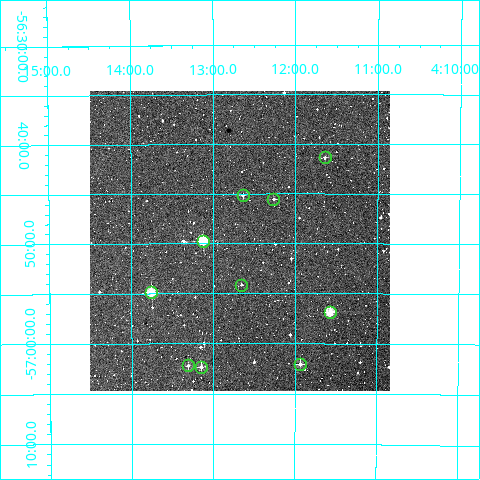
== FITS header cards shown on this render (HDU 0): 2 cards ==
NAXIS1  =                  300
NAXIS2  =                  300

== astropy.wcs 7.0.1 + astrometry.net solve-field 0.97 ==
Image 300 x 300 px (HDU 0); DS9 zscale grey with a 90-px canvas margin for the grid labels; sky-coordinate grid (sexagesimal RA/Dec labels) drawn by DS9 from the SOLVED WCS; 10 Tycho-2 reference stars matched to detected sources circled (green)
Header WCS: RA---TAN/DEC--TAN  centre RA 04:12:41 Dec -56:50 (63.17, -56.83 deg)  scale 6 arcsec/px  FOV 30.0' x 30.0'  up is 0 deg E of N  parity normal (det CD < 0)
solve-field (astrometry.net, Tycho-2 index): VERIFIED the header's WCS against the Tycho-2 star catalogue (verified at 2 index scales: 9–10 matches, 0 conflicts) and refined it, rather than solving blind
Solved WCS: RA---TAN-SIP/DEC--TAN-SIP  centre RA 04:12:41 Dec -56:50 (63.17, -56.83 deg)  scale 6 arcsec/px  FOV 30.0' x 30.1'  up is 0 deg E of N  parity normal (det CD < 0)
The solver's refit moves the header's centre by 1.2 arcsec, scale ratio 1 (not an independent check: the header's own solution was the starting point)
Tycho-2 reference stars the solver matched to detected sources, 10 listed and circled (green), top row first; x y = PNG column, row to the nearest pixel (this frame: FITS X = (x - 90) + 1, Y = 300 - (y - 91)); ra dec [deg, ICRS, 3 dp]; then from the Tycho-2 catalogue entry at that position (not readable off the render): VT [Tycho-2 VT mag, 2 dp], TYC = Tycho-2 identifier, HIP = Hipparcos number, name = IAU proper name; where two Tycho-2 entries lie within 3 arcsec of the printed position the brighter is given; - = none
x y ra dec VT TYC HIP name
325 157 62.910 -56.689 11.85 8505-231-1 - -
243 195 63.159 -56.752 11.71 8505-162-1 - -
273 199 63.066 -56.760 11.83 8505-202-1 - -
203 241 63.280 -56.829 8.69 8505-402-1 - -
241 285 63.164 -56.902 12.09 8505-598-1 - -
151 292 63.438 -56.914 9.24 8505-605-1 - -
330 312 62.893 -56.948 9.12 8505-243-1 19570 -
300 364 62.983 -57.034 10.81 8505-346-1 - -
188 365 63.327 -57.037 11.36 8505-332-1 - -
201 367 63.287 -57.039 10.94 8505-334-1 - -